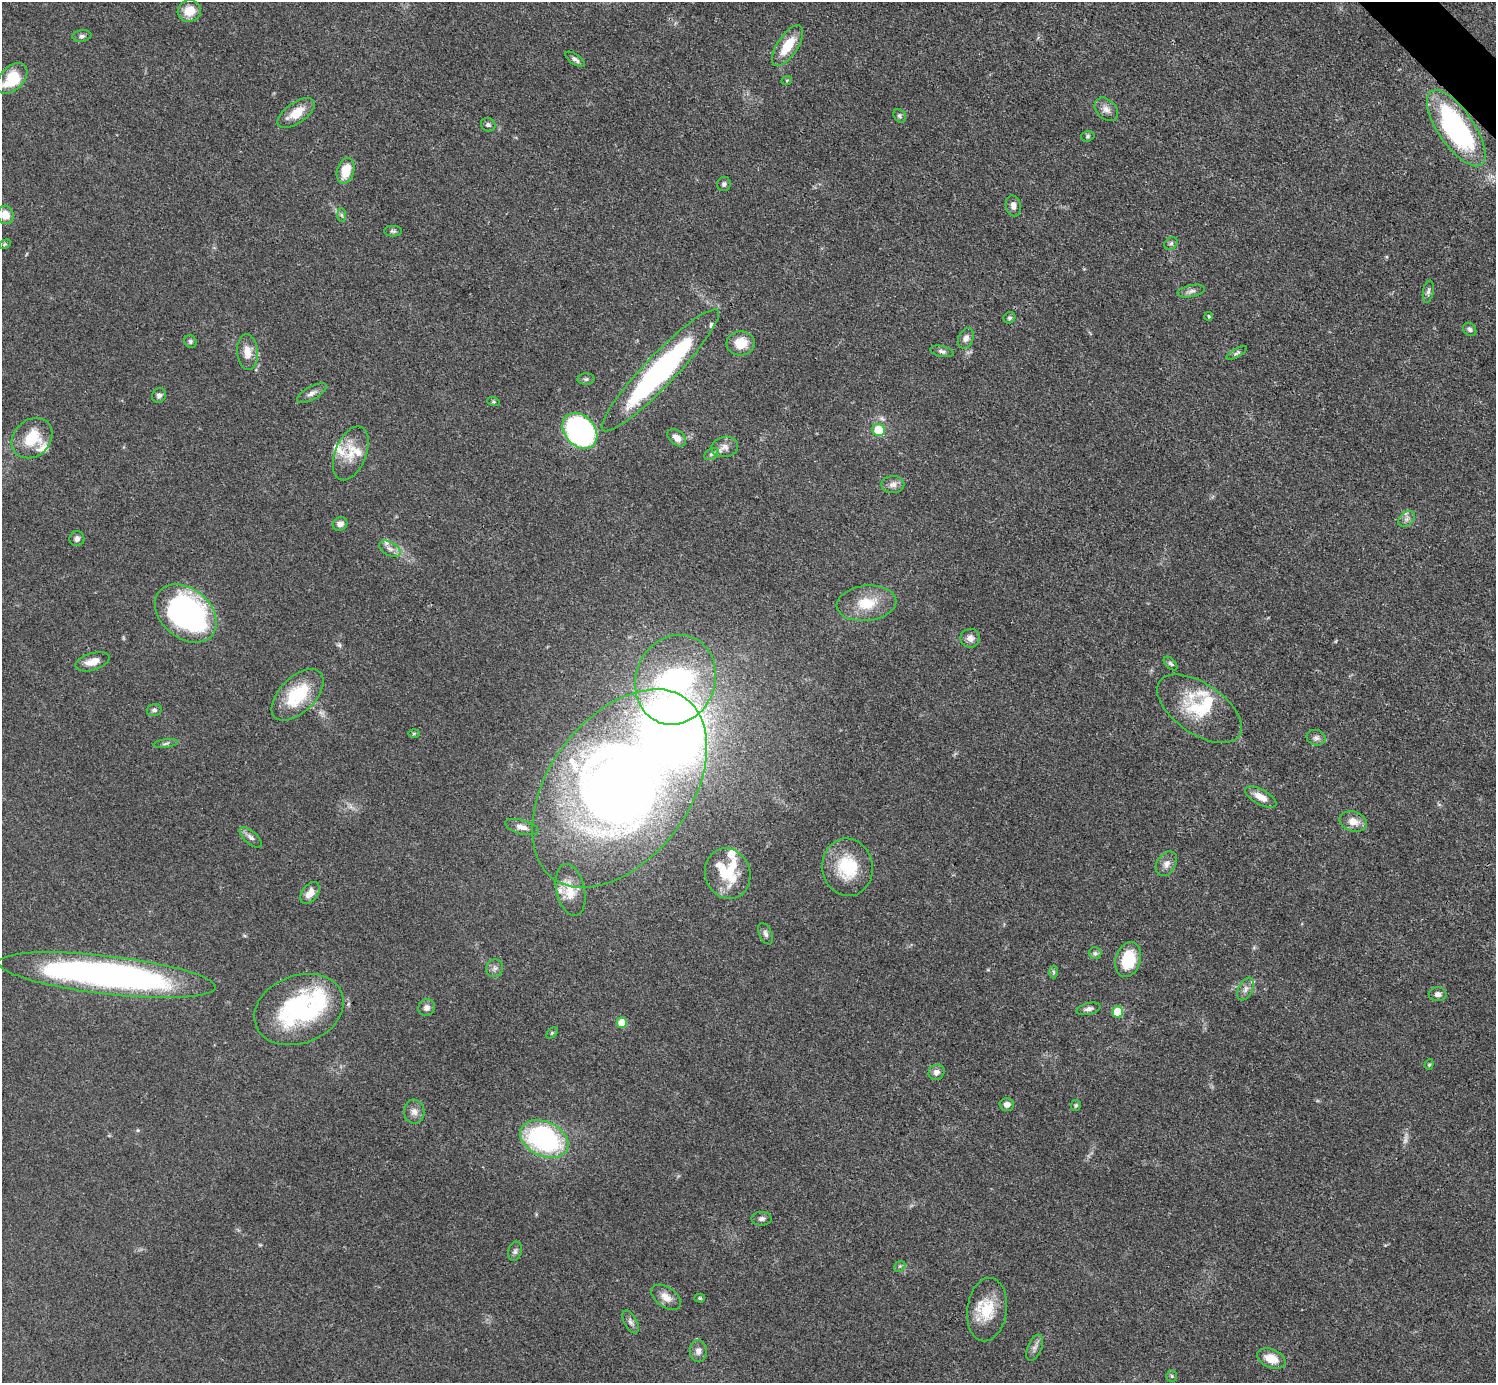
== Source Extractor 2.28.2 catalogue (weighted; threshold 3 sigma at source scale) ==
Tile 10 of 4 x 4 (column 2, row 3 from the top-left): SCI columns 1496-2989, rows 1681-3061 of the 5980 x 5979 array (HDU 1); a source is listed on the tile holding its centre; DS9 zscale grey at full resolution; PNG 1498 x 1385 px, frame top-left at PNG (2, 2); each listed source drawn as its Kron ellipse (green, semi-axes under 4 px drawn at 4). Shown black and unused: <1% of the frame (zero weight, under 3 of 4 exposures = <1% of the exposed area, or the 3 px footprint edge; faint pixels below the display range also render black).
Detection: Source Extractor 2.28.2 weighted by HDU 2 'WHT'; one run over the whole footprint, this tile lists its part. Background 0.0514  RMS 0.005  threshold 0.0223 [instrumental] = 3 sigma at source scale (4.5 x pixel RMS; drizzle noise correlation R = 1.50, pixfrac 1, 0.05/0.05 arcsec/px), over >= 5 px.
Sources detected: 119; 1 too faint to see at this stretch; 4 inside a brighter object's white glare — neither listed nor drawn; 13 inside a brighter listed object's ellipse — not listed separately; the other 101 listed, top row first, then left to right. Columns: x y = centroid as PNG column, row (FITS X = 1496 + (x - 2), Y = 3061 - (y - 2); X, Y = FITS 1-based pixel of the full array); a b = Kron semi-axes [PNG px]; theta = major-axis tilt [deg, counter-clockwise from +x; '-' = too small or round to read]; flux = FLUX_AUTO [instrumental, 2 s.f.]
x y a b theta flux
189 11 12 11 - 8.4
82 36 9 5 7 1.4
787 46 23 10 56 13
575 59 11 5 -34 1.6
12 78 18 11 46 21
787 80 5 3 - 0.5
1106 109 13 9 -44 3.3
296 113 21 10 35 8.8
900 116 7 5 -57 1.3
488 125 7 6 - 1.2
1456 128 44 18 -55 97
1088 136 7 5 17 0.82
346 171 13 8 74 11
724 184 7 6 - 1.3
1013 206 10 7 -79 2.6
5 215 9 8 - 6.2
342 215 7 4 -88 0.92
393 231 9 5 -1 1.1
1171 243 7 5 41 1.3
5 244 6 4 32 0.64
1191 291 14 6 11 2.2
1428 292 11 5 79 1.5
1209 316 4 4 - 0.79
1009 318 6 5 - 1
1470 329 7 6 - 1.2
966 338 11 7 63 2.5
190 341 6 6 - 1.1
741 343 14 12 5 9.8
942 351 12 5 -12 1.6
247 352 18 10 -85 6.3
1237 353 11 4 29 1.1
660 370 83 15 46 130
586 379 8 5 2 1.2
312 393 16 6 29 2.5
159 395 7 7 - 1.6
493 401 6 4 -17 0.66
878 430 6 6 - 14
580 431 20 15 -48 160
32 438 22 18 43 16
677 438 11 7 -41 4
725 447 13 10 9 3.5
351 453 28 15 68 11
711 454 8 5 36 1.2
893 484 11 8 1 2.8
1407 519 9 6 41 1.8
340 524 7 6 - 2.5
77 539 7 7 - 2
390 549 12 6 -29 2.6
866 603 30 17 7 15
186 613 34 24 -40 140
970 638 9 9 - 3
92 662 18 8 17 5.4
1171 664 8 5 -45 1.1
675 680 46 39 69 100
298 695 32 17 45 26
1199 709 48 25 -34 28
154 710 7 6 - 1.3
414 734 6 4 2 0.63
1316 738 9 7 -14 1.9
166 744 12 4 8 1.2
619 788 112 70 53 560
1261 797 17 7 -29 5.6
1353 822 14 9 -19 5.6
522 827 17 7 -16 3.7
251 837 13 6 -42 2.2
1166 864 13 9 57 3.1
847 867 29 25 -81 24
728 874 25 22 -71 19
570 890 26 14 -77 8.4
310 893 12 7 53 4.6
766 934 11 6 -66 1.7
1095 953 6 6 - 1.2
1128 959 18 12 73 21
495 968 9 8 - 1.9
1053 972 6 4 -88 0.78
107 975 109 19 -7 230
1245 989 12 7 64 2.4
1438 994 9 7 -2 2.2
427 1007 9 8 - 2.3
1089 1009 12 6 13 2
299 1010 46 34 21 74
1118 1012 5 5 - 19
622 1023 5 5 - 12
552 1033 6 4 45 0.66
1429 1064 5 4 - 0.64
936 1072 8 7 - 2.5
1007 1104 7 6 - 2.8
1076 1105 5 5 - 0.7
414 1112 12 10 -83 3.2
544 1139 25 17 -24 82
762 1219 10 7 1 1.7
515 1251 10 6 75 1.5
900 1266 6 4 44 0.8
666 1297 17 10 -35 4.9
700 1298 5 4 - 0.67
987 1310 32 20 82 17
631 1322 12 6 -62 2
1035 1348 14 7 67 2.4
698 1351 11 8 -90 2.7
1271 1359 15 9 -22 8.6
1172 1376 6 5 - 0.77
Overlapping masked pixels (flux is a lower limit): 1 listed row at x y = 1456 128
Isophote crosses this tile's border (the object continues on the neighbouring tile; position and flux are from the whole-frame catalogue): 1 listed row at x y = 12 78